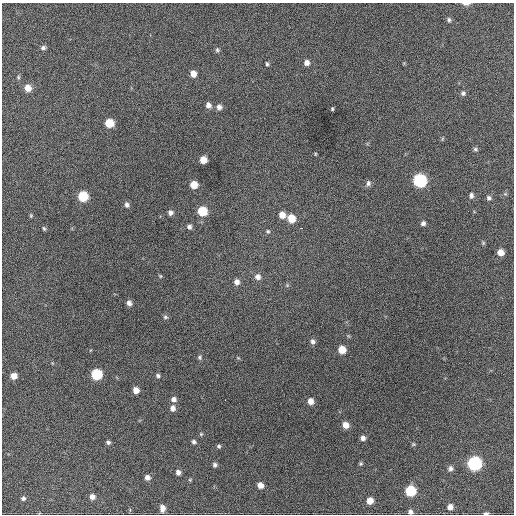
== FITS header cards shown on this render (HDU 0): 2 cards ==
NAXIS1  =                  512 / Axis length
NAXIS2  =                  512 / Axis length

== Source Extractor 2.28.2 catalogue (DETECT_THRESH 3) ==
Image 512 x 512 px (HDU 0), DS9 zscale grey, 1 PNG px = 1 image px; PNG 516 x 516 px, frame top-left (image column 1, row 512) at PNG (2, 3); no overlay
Background 439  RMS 20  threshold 60.5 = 3 sigma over >= 5 px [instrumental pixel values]
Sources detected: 77; all 77 listed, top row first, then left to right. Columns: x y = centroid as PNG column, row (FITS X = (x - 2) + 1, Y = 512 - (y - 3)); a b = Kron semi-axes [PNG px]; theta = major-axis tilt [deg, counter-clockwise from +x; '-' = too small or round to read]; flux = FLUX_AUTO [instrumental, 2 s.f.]
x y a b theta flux
466 4 8 3 1 4800
449 20 6 5 - 2900
43 48 6 5 - 3500
217 50 6 5 - 2400
307 63 6 6 - 6800
267 64 6 4 -79 2100
193 74 6 5 - 11000
18 77 6 4 84 2000
28 88 7 6 - 14000
463 93 6 6 - 3400
208 105 7 6 - 6600
219 107 7 6 - 5400
332 109 4 3 - 1500
109 123 6 6 - 32000
442 139 6 3 72 1300
475 149 6 5 - 2600
315 154 5 3 - 1200
203 160 6 5 - 17000
420 180 7 7 - 190000
368 183 8 6 77 4200
194 185 6 6 - 19000
505 194 6 4 18 1900
471 195 7 5 88 4100
83 196 7 6 - 59000
489 198 6 6 - 3100
127 205 7 6 - 4100
202 211 6 6 - 45000
170 212 5 5 - 4900
282 215 6 6 - 13000
31 216 5 4 - 1500
291 218 7 6 - 23000
423 223 5 5 - 3800
189 227 5 5 - 4000
44 228 6 4 -62 2000
301 228 3 2 - 2500
268 231 6 5 - 2300
483 243 5 5 - 1600
501 252 5 5 - 12000
160 276 5 4 - 1600
258 277 7 7 - 6700
237 282 6 6 - 6800
129 303 6 5 - 5600
165 317 7 5 -15 2500
313 341 7 6 - 4400
342 350 6 6 - 22000
199 357 6 6 - 2600
96 374 7 6 - 77000
14 376 6 5 - 10000
158 376 6 5 - 2900
136 390 6 5 - 10000
174 399 6 6 - 5600
225 400 2 2 - 1500
311 401 6 5 - 9100
173 408 7 6 - 6600
346 425 6 5 - 13000
201 434 5 4 - 1700
363 438 5 5 - 5400
108 442 5 4 - 3000
194 442 5 5 - 3100
413 444 5 5 - 1600
219 446 5 5 - 2300
474 463 7 7 - 230000
361 464 5 5 - 2000
215 465 5 5 - 3200
450 468 6 6 - 4500
178 472 6 5 - 5500
147 477 6 6 - 5900
190 480 5 4 - 1400
260 485 6 5 - 9300
410 491 6 6 - 75000
92 497 6 5 - 6800
23 498 5 5 - 3000
370 501 6 5 - 13000
450 507 6 5 - 8200
162 508 8 6 -86 7600
410 512 5 5 - 4300
486 513 5 3 - 2700
At the frame edge (FLAGS 8, measured only in part): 3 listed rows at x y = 466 4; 410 512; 486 513